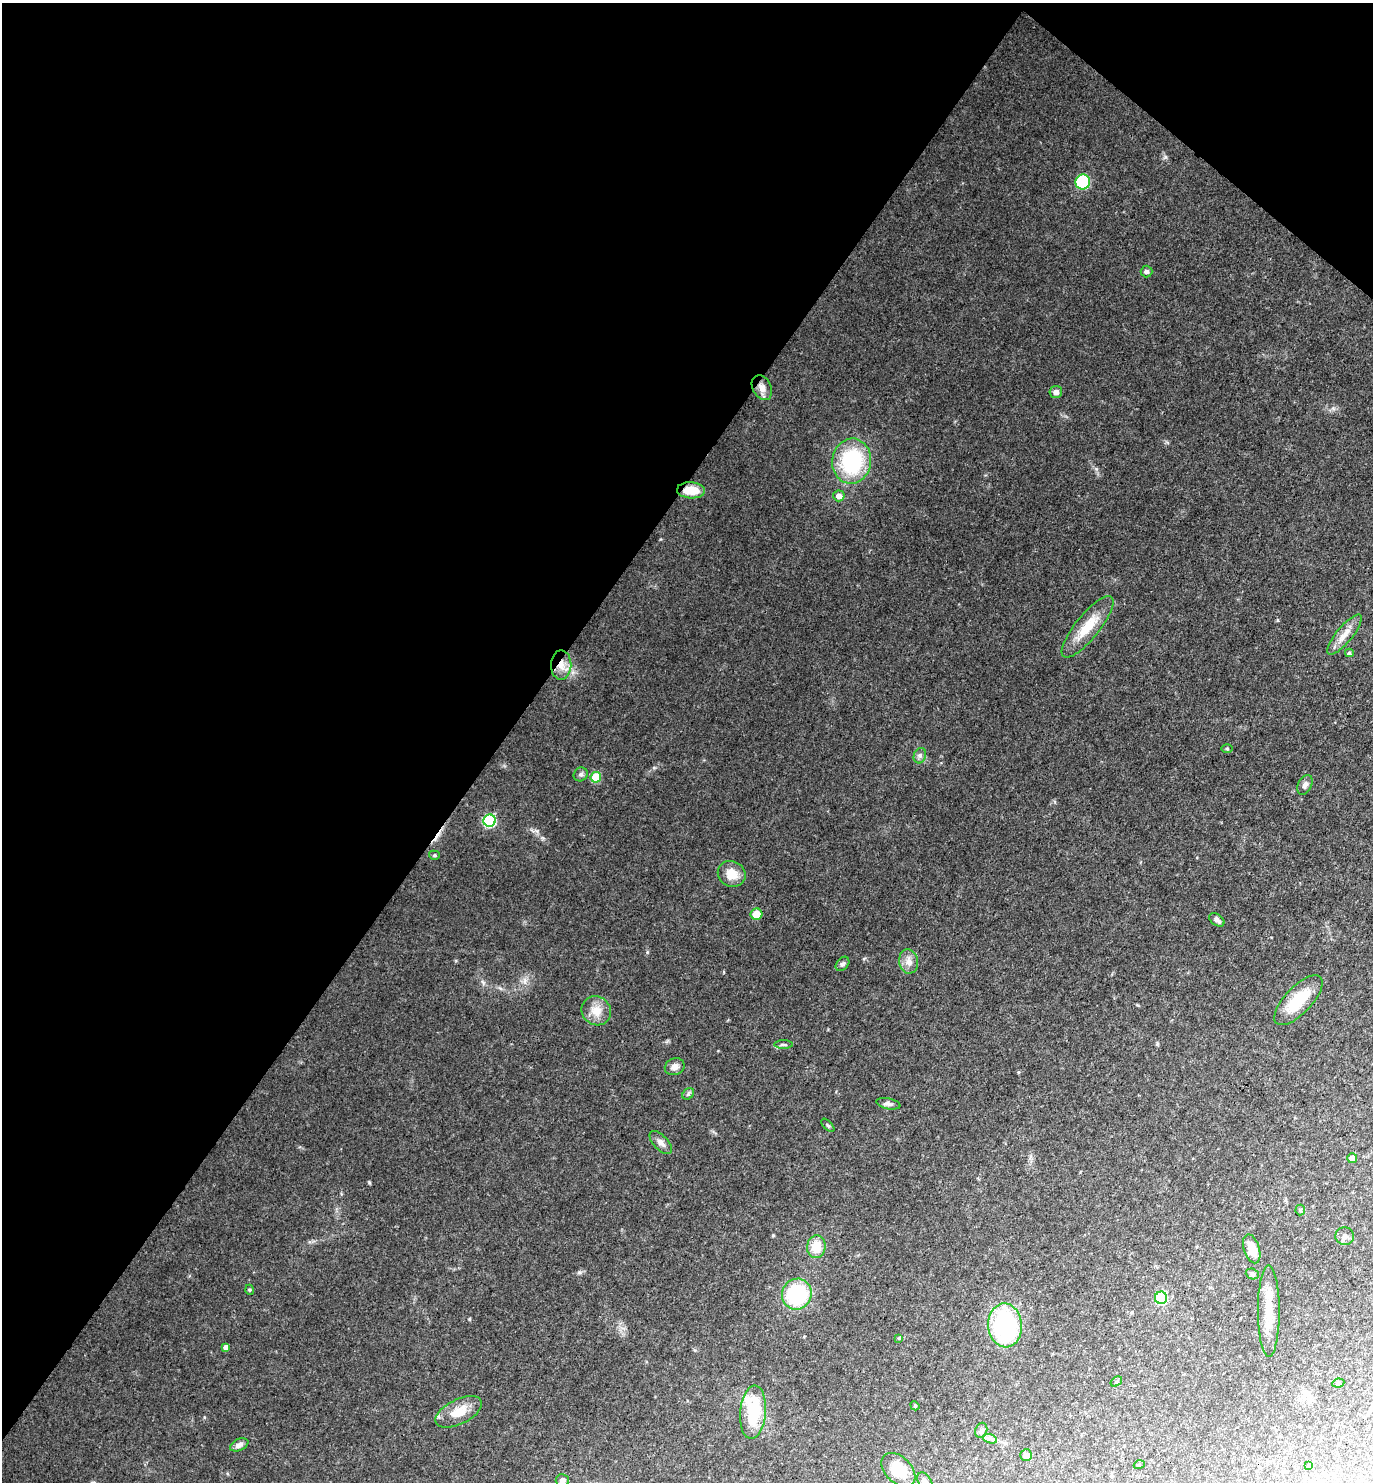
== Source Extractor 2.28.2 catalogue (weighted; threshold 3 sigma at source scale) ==
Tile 2 of 4 x 4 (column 2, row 1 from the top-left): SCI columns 1524-2894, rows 4444-5923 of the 5930 x 5925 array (HDU 1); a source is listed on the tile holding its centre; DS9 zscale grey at full resolution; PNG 1375 x 1484 px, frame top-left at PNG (2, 3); each listed source drawn as its Kron ellipse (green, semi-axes under 4 px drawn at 4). Shown black and unused: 39% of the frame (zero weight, under 3 of 4 exposures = <1% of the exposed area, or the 3 px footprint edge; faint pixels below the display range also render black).
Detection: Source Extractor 2.28.2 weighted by HDU 2 'WHT'; one run over the whole footprint, this tile lists its part. Background 0.0881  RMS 0.0073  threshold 0.033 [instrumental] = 3 sigma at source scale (4.5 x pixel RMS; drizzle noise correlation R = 1.50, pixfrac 1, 0.05/0.05 arcsec/px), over >= 5 px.
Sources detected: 59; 1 cosmic-ray / hot-pixel residue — neither listed nor drawn; the other 58 listed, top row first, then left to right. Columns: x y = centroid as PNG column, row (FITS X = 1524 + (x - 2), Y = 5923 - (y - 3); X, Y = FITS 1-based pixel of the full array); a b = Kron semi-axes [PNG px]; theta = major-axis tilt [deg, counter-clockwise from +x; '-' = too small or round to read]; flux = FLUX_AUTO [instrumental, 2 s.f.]
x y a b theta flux
1083 182 7 7 - 50
1146 271 6 6 - 1.6
762 388 13 9 -62 5.1
1056 392 6 6 - 3.7
852 461 22 19 81 63
691 490 14 8 -3 13
839 496 5 5 - 5
1088 627 38 12 51 20
1344 635 25 8 51 8.6
1349 653 4 4 - 1.4
561 665 15 10 89 8.4
1227 749 6 4 0 0.77
920 756 8 6 70 2.2
581 774 7 6 - 2
596 777 5 5 - 27
1305 785 10 7 64 2.9
489 821 6 6 - 79
434 855 5 4 - 1.1
732 874 14 12 -30 10
757 914 6 5 - 11
1217 920 8 5 -36 2.7
909 961 12 9 -81 5.2
842 964 8 5 48 1.8
1298 1000 32 13 46 26
596 1011 15 14 - 9.2
784 1044 9 4 -1 1.5
675 1067 10 8 21 4.3
688 1094 6 5 - 1.3
888 1104 12 5 -12 2.2
828 1125 8 3 -45 0.92
661 1142 14 7 -47 3.8
1352 1158 5 5 - 5.8
1300 1210 5 5 - 0.8
1345 1236 9 9 - 2.9
816 1247 11 9 85 13
1252 1249 15 8 -72 9.6
1252 1274 7 5 -20 1.3
250 1290 5 3 - 0.74
797 1294 15 14 - 56
1161 1298 6 6 - 73
1269 1311 45 11 -90 16
1005 1325 22 17 -85 80
899 1338 4 4 - 0.66
226 1347 4 4 - 3.5
1116 1381 6 4 34 1.1
1338 1383 6 4 8 1.6
915 1406 5 3 - 0.7
459 1412 25 12 26 14
753 1412 27 13 85 36
981 1430 8 6 67 1.8
990 1439 7 4 -19 2
239 1445 10 5 24 3.2
1026 1455 6 6 - 3.7
1139 1465 5 3 - 0.7
1309 1466 4 3 - 0.87
898 1470 20 13 -45 21
562 1480 6 6 - 2.8
925 1481 10 6 -56 2.8
Overlapping masked pixels (flux is a lower limit): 3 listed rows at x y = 762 388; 691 490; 561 665
Isophote crosses this tile's border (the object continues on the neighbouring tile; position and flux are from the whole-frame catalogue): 2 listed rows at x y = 562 1480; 925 1481
Unlisted compact peaks at least as high as the median listed source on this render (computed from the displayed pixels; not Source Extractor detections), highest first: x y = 369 1182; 1165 157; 579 1272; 469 1319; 647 952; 537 831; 1096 469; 1278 620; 654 768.